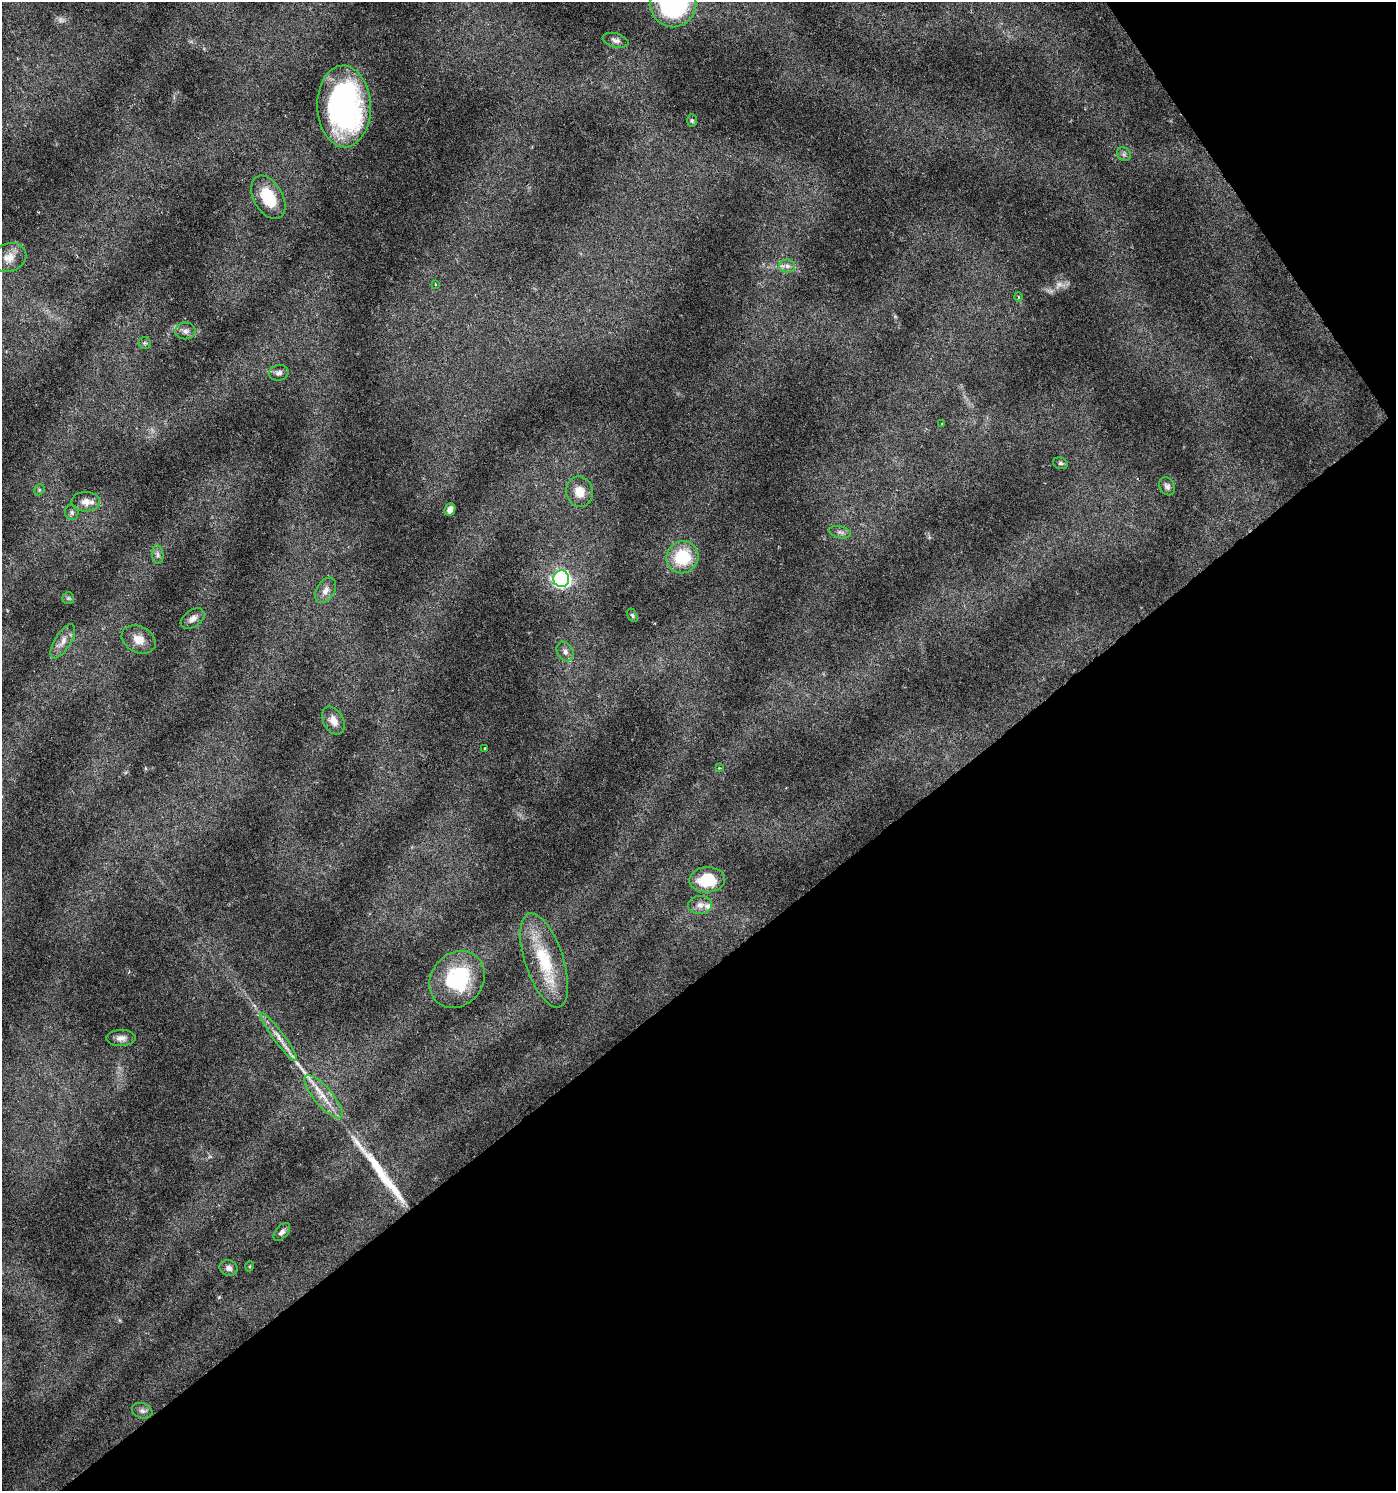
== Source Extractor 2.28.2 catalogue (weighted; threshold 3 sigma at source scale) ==
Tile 12 of 4 x 4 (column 4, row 3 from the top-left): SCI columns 4312-5705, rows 1493-2981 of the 5901 x 5965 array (HDU 1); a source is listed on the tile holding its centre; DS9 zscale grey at full resolution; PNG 1398 x 1493 px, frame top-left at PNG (2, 2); each listed source drawn as its Kron ellipse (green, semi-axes under 4 px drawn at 4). Shown black and unused: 38% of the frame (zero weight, under 3 of 6 exposures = <1% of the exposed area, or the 3 px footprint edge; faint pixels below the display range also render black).
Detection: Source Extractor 2.28.2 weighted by HDU 2 'WHT'; one run over the whole footprint, this tile lists its part. Background 0.0228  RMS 0.0022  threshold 0.00888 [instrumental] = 3 sigma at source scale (4.09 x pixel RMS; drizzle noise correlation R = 1.36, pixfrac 0.8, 0.0396/0.0396 arcsec/px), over >= 5 px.
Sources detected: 51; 2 too faint to see at this stretch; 1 long thin detection or spike segment (spike, bleed or trail) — neither listed nor drawn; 2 inside a brighter listed object's ellipse — not listed separately; the other 46 listed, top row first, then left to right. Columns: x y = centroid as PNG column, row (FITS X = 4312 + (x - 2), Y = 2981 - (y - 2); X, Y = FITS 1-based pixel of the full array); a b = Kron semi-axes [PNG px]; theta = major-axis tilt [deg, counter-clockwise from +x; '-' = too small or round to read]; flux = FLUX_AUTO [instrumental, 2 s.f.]
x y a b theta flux
673 3 24 23 - 35
616 40 13 7 -15 0.83
344 106 41 27 -88 43
692 121 6 5 - 0.31
1124 154 7 6 - 0.52
268 197 23 14 -60 7.6
9 258 18 14 21 2.2
787 266 8 6 -1 0.72
435 284 4 2 - 0.13
1018 297 5 3 - 0.22
185 331 10 8 -1 0.92
145 343 6 6 - 0.35
279 373 10 7 11 0.81
942 424 3 3 - 0.2
1060 463 7 5 -15 0.39
1167 486 9 7 -61 0.7
39 490 6 4 47 0.3
579 492 15 13 -79 2.7
86 502 14 10 0 1.9
450 510 6 5 - 0.88
72 512 7 6 - 0.47
840 532 11 6 -14 0.72
158 555 9 6 -84 0.67
682 557 16 15 - 9.1
561 579 8 8 - 52
325 590 14 9 58 1.4
68 598 6 6 - 0.35
632 615 7 4 -60 0.3
193 618 13 8 34 1.2
139 639 18 13 -28 2.5
63 641 19 8 58 1.8
565 652 10 8 -62 1
333 721 15 10 -60 1.8
485 748 4 2 - 0.15
719 768 4 4 - 0.21
707 880 18 13 3 7.1
700 905 12 9 4 1.3
544 960 49 19 -72 12
457 979 30 25 49 16
279 1037 30 5 -53 2.1
121 1038 14 8 1 1.2
323 1097 27 9 -50 3.6
282 1232 10 6 51 0.74
250 1266 5 3 - 0.18
229 1268 9 7 -14 0.83
142 1411 10 7 -18 0.78
Isophote crosses this tile's border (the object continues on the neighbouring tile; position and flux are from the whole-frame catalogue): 1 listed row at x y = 673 3